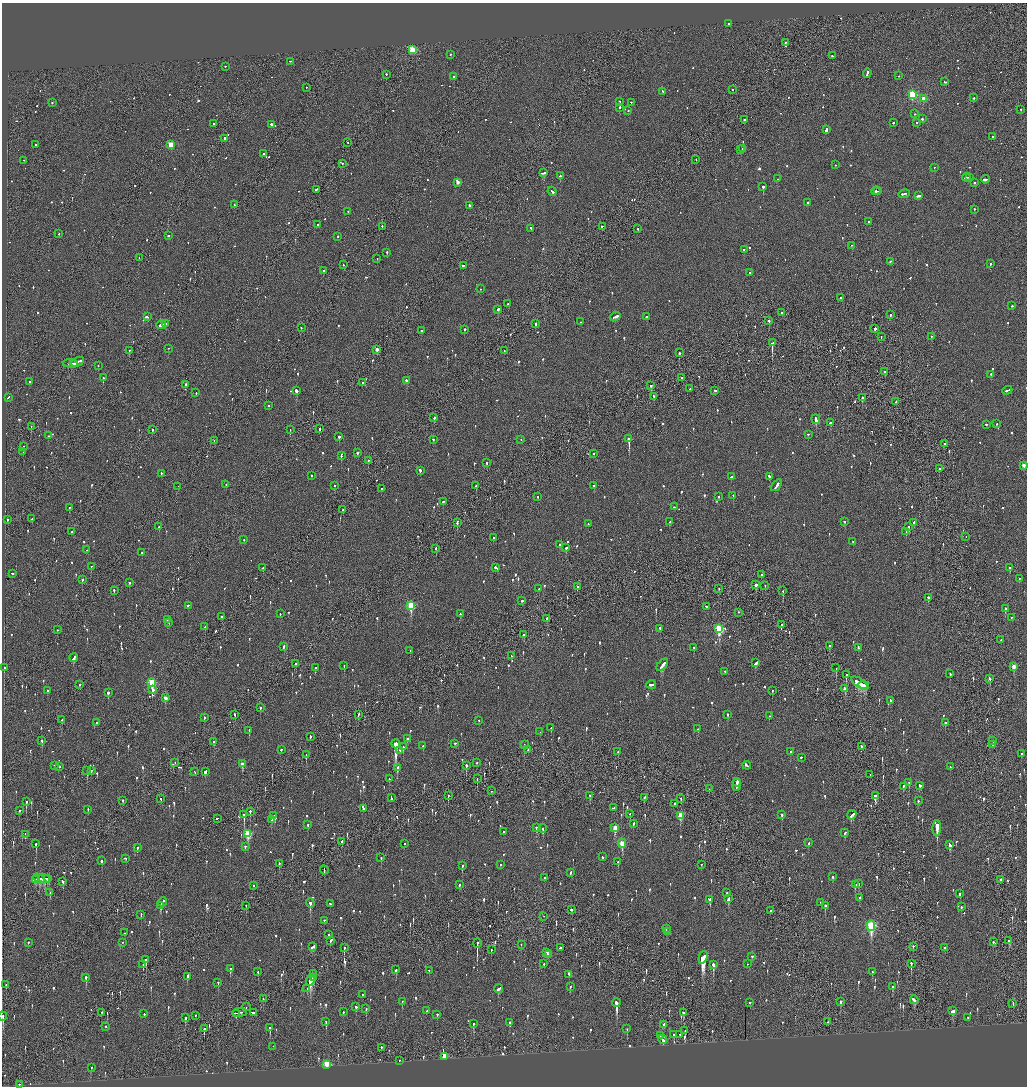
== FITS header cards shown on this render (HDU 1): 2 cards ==
NAXIS1  =                 2050
NAXIS2  =                 2168

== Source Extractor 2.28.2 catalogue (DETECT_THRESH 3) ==
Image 2050 x 2168 px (HDU 1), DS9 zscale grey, zoomed out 1/2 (1 PNG px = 2 x 2 image px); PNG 1029 x 1088 px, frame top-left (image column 2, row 2168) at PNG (2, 3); each listed source drawn as its Kron ellipse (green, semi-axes under 4 px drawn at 4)
Background -0.118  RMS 0.076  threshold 0.227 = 3 sigma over >= 5 px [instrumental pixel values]
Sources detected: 1309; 38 cannot appear on this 1/2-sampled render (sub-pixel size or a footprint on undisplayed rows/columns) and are neither listed nor drawn; of the other 1271, the 500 brightest by FLUX_AUTO listed and drawn (771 fainter detections omitted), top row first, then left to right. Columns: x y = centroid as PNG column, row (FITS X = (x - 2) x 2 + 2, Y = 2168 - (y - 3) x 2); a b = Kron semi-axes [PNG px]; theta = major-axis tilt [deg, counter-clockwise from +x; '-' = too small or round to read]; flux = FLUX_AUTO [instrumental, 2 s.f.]
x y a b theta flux
729 24 2 2 - 250
785 43 2 2 - 50
412 50 3 3 - 830
450 55 2 2 - 82
832 56 2 2 - 76
290 62 2 2 - 54
226 67 2 2 - 69
867 74 5 2 - 150
386 75 2 2 - 210
898 76 2 2 - 71
454 77 2 2 - 140
945 82 3 2 - 95
306 88 2 2 - 48
733 90 2 1 - 75
663 92 3 2 - 110
912 95 3 3 - 1200
974 98 2 2 - 110
924 99 3 3 - 290
619 102 2 2 - 73
52 103 2 2 - 60
631 103 2 2 - 50
620 108 3 2 - 160
1021 110 2 2 - 79
628 111 2 2 - 94
915 114 2 1 - 83
922 119 3 2 - 110
744 120 2 2 - 270
893 123 2 2 - 110
917 123 2 2 - 64
214 124 2 2 - 89
271 125 2 2 - 330
826 130 3 2 - 300
993 137 2 2 - 68
225 139 2 2 - 510
348 143 2 1 - 59
36 145 2 2 - 180
171 145 3 3 - 470
743 149 3 2 - 56
741 150 2 2 - 67
264 154 2 2 - 160
696 160 2 1 - 73
24 161 2 2 - 73
343 164 2 2 - 98
835 165 2 2 - 53
934 168 2 2 - 120
544 173 4 2 - 330
560 176 2 2 - 130
966 178 4 2 - 250
969 178 2 2 - 110
777 179 2 2 - 60
985 180 4 2 - 250
458 183 2 2 - 96
975 183 2 2 - 58
763 187 2 2 - 660
316 190 3 2 - 120
876 191 4 2 - 320
878 191 3 2 - 190
552 192 5 2 - 150
904 194 6 2 9 160
919 196 4 2 - 340
808 203 2 2 - 100
234 205 2 1 - 55
469 206 3 2 - 110
974 210 2 2 - 140
348 212 2 2 - 70
869 222 2 2 - 130
317 225 2 2 - 190
382 227 2 2 - 63
602 227 2 2 - 77
531 229 2 2 - 60
638 229 2 2 - 84
59 234 2 2 - 50
168 236 2 2 - 72
338 237 2 2 - 180
851 246 2 2 - 76
744 250 2 2 - 92
387 253 2 2 - 230
139 258 2 1 - 91
377 259 2 1 - 48
890 262 3 2 - 84
990 264 2 2 - 110
343 265 2 2 - 53
463 266 3 2 - 92
323 271 2 2 - 110
749 273 2 2 - 53
480 289 2 2 - 96
840 298 2 2 - 88
508 304 2 2 - 56
1012 306 2 2 - 63
497 310 3 2 - 390
782 313 2 2 - 130
890 315 2 2 - 140
147 317 3 2 - 200
615 317 5 2 - 230
647 317 2 2 - 140
769 321 2 2 - 380
580 322 2 2 - 52
165 324 3 1 - 110
536 324 2 2 - 130
161 325 5 2 - 240
301 328 2 2 - 52
875 329 3 2 - 360
464 330 2 2 - 450
421 331 2 2 - 84
881 337 2 1 - 93
931 337 2 2 - 57
772 343 3 2 - 3000
168 349 2 1 - 59
377 350 2 2 - 120
129 351 2 1 - 61
504 351 2 1 - 53
679 353 2 2 - 320
78 362 7 2 25 360
70 364 7 2 -5 230
73 364 4 2 - 230
98 366 2 1 - 110
885 372 2 2 - 120
991 375 2 2 - 76
103 378 2 2 - 88
682 378 2 1 - 57
407 381 3 2 - 300
29 382 3 2 - 120
362 383 3 2 - 220
185 385 2 2 - 170
651 386 2 2 - 410
689 389 2 1 - 51
296 391 3 2 - 530
715 391 3 2 - 64
1007 391 5 2 - 160
196 393 2 2 - 48
654 397 2 2 - 67
8 398 3 2 - 91
862 398 2 2 - 300
896 402 2 2 - 66
269 406 2 2 - 51
434 418 2 2 - 81
816 420 5 2 - 650
830 423 2 2 - 64
997 424 2 2 - 52
986 425 2 2 - 230
31 427 2 1 - 60
320 429 2 2 - 120
152 430 2 2 - 87
290 430 2 1 - 49
808 435 2 2 - 63
48 436 2 2 - 80
339 437 2 2 - 160
629 439 2 2 - 4100
433 440 2 2 - 58
521 440 2 1 - 140
214 441 2 1 - 77
945 444 2 2 - 75
23 447 2 1 - 74
23 452 2 1 - 90
358 453 2 2 - 1400
594 454 2 2 - 53
341 456 2 2 - 55
368 461 2 2 - 98
487 463 2 2 - 70
1024 466 3 2 - 120
939 469 2 2 - 140
420 471 3 2 - 140
161 474 2 2 - 61
312 476 2 2 - 54
731 477 2 2 - 61
769 477 2 2 - 69
226 485 2 2 - 66
334 486 2 2 - 53
476 486 2 2 - 160
594 486 2 2 - 73
776 486 7 2 53 270
178 487 2 1 - 64
381 489 2 1 - 120
733 496 2 2 - 63
538 497 2 2 - 51
718 497 2 2 - 49
443 502 2 2 - 170
674 507 2 2 - 51
69 508 2 2 - 64
343 510 2 1 - 100
32 519 2 2 - 56
8 520 2 2 - 86
670 522 2 2 - 53
844 522 2 2 - 66
457 523 3 1 - 190
914 523 3 2 - 73
588 524 2 2 - 53
159 527 2 2 - 100
908 527 4 2 - 160
72 532 3 2 - 79
906 532 3 2 - 110
966 537 2 1 - 230
493 538 2 2 - 84
244 540 2 2 - 63
853 542 2 2 - 48
559 545 2 2 - 49
566 548 2 2 - 130
436 549 2 2 - 64
87 550 3 2 - 110
142 553 2 2 - 77
91 567 2 2 - 49
263 568 2 2 - 200
495 568 2 2 - 350
1010 568 3 2 - 97
12 574 2 2 - 89
762 575 2 1 - 200
1019 579 2 2 - 82
82 580 2 2 - 100
129 583 2 2 - 110
756 585 3 2 - 220
765 586 2 2 - 49
577 587 2 2 - 95
539 589 2 2 - 370
719 589 3 1 - 65
114 591 2 2 - 100
783 591 2 2 - 68
928 598 3 2 - 130
522 601 2 2 - 73
188 606 3 2 - 60
411 606 4 3 - 850
706 607 4 2 - 160
1005 609 2 2 - 150
738 613 2 2 - 110
280 614 2 2 - 64
460 614 2 2 - 100
222 617 2 2 - 170
1012 618 2 2 - 59
547 619 2 2 - 170
167 620 2 2 - 190
169 623 2 2 - 65
781 625 3 2 - 86
205 627 2 2 - 77
660 629 2 2 - 89
719 629 4 3 - 1200
57 630 2 1 - 52
523 635 2 2 - 51
1001 640 2 2 - 85
829 646 2 2 - 96
284 647 3 2 - 87
694 648 2 2 - 60
858 648 4 2 - 58
410 651 2 1 - 77
511 656 2 2 - 80
74 658 4 2 - 140
756 663 4 2 - 200
296 664 2 2 - 180
662 665 7 2 50 250
344 666 3 1 - 53
1014 667 4 2 - 200
4 668 2 2 - 60
315 668 2 2 - 61
836 668 2 2 - 110
725 672 2 2 - 85
950 674 2 2 - 51
846 675 2 2 - 190
990 679 3 2 - 180
152 683 3 3 - 930
859 683 9 2 -32 1200
80 685 2 1 - 54
651 685 5 2 - 150
864 686 5 3 - 840
845 689 3 2 - 190
153 690 2 2 - 330
47 691 2 2 - 330
772 691 2 2 - 68
108 693 2 2 - 270
165 698 3 2 - 140
890 701 3 2 - 170
260 708 2 2 - 140
235 715 3 2 - 79
358 715 3 2 - 81
728 715 2 2 - 93
769 716 2 2 - 100
204 718 3 2 - 76
62 720 2 2 - 69
479 721 2 2 - 57
96 723 2 2 - 90
945 723 2 2 - 78
551 728 2 2 - 100
698 729 2 2 - 48
249 731 2 2 - 110
540 732 2 1 - 110
310 737 3 2 - 77
407 739 3 2 - 85
42 741 3 2 - 160
993 741 2 1 - 53
214 742 3 2 - 61
396 744 4 3 - 5900
455 744 2 2 - 65
524 745 3 2 - 230
993 745 2 2 - 87
423 746 2 2 - 73
403 747 2 2 - 280
861 747 2 2 - 62
281 750 2 2 - 140
528 750 2 1 - 48
400 751 2 2 - 250
618 752 2 2 - 49
791 752 2 2 - 100
1021 754 2 2 - 210
306 755 2 1 - 100
801 758 2 2 - 89
175 763 2 1 - 82
477 763 2 2 - 48
242 764 3 2 - 150
55 766 2 2 - 110
466 766 2 2 - 250
747 766 4 2 - 200
60 767 2 2 - 49
950 767 2 2 - 77
398 768 3 2 - 160
87 771 3 1 - 130
91 771 3 2 - 48
195 772 2 2 - 66
205 772 3 2 - 98
870 775 2 1 - 55
389 779 2 2 - 55
477 779 2 1 - 82
737 783 4 2 - 220
909 783 2 2 - 110
737 785 6 2 84 290
920 786 4 2 - 87
903 787 2 2 - 90
709 789 2 1 - 57
491 791 2 1 - 48
448 796 3 1 - 130
590 796 3 2 - 54
875 796 3 2 - 190
391 798 3 2 - 68
644 798 3 2 - 68
161 799 2 2 - 91
681 799 3 1 - 52
123 801 2 2 - 51
918 801 2 2 - 77
26 802 3 2 - 160
674 804 2 2 - 56
613 808 3 2 - 99
364 809 3 2 - 51
88 810 3 2 - 56
19 811 2 2 - 64
250 812 3 2 - 180
630 814 2 2 - 48
244 815 4 2 - 420
782 815 3 2 - 120
852 815 5 2 - 200
274 816 2 2 - 62
680 816 4 3 - 330
217 819 2 1 - 68
271 820 2 2 - 180
633 824 3 2 - 100
308 825 2 2 - 72
536 828 3 2 - 140
615 828 4 3 - 290
543 829 4 2 - 76
937 829 8 2 89 5000
503 832 2 2 - 110
845 833 3 2 - 69
248 834 4 3 - 770
25 835 2 2 - 60
342 842 3 1 - 270
808 843 2 2 - 150
36 844 3 2 - 380
404 844 2 2 - 70
622 844 4 3 - 380
950 845 4 2 - 430
245 847 3 2 - 90
137 848 2 2 - 82
602 857 2 2 - 61
381 858 2 2 - 70
125 859 3 2 - 61
101 861 2 2 - 130
618 862 2 2 - 87
279 864 2 2 - 79
500 865 2 2 - 75
701 865 2 1 - 49
462 866 3 2 - 100
324 870 4 1 - 130
570 873 4 2 - 110
832 877 3 2 - 49
48 878 4 1 - 120
544 878 2 2 - 56
39 879 6 3 -31 200
44 879 6 3 -20 190
35 880 4 3 - 140
1000 880 2 2 - 250
63 882 3 2 - 200
858 884 2 2 - 150
459 885 2 2 - 97
855 885 3 2 - 110
254 886 2 2 - 65
50 893 2 1 - 51
727 893 2 2 - 130
960 894 2 2 - 130
859 898 2 2 - 58
729 899 4 2 - 160
710 900 4 2 - 150
163 902 5 2 - 140
310 903 4 2 - 310
821 903 2 2 - 71
330 904 2 2 - 55
160 906 4 2 - 160
246 906 2 2 - 51
825 906 2 2 - 240
961 907 2 2 - 87
571 910 2 2 - 250
770 911 2 2 - 62
141 915 2 2 - 50
544 917 2 1 - 90
324 921 2 2 - 84
871 926 5 3 - 1700
666 929 2 2 - 94
667 932 2 2 - 290
124 933 2 2 - 63
328 935 2 2 - 48
330 941 3 2 - 110
1009 941 2 2 - 80
993 942 2 2 - 110
28 943 2 2 - 81
122 943 2 2 - 48
477 943 5 2 - 3100
521 945 2 2 - 51
313 947 4 2 - 180
913 947 2 2 - 66
344 948 3 1 - 95
560 948 3 2 - 200
945 948 2 2 - 73
491 950 2 2 - 56
547 953 4 2 - 430
548 955 2 1 - 110
752 957 2 2 - 55
703 958 6 4 74 3600
146 960 3 2 - 240
544 964 2 2 - 120
747 964 2 2 - 57
911 964 3 2 - 320
143 965 3 2 - 96
713 965 4 2 - 700
230 969 3 2 - 120
396 970 2 2 - 750
429 971 2 1 - 67
258 972 2 2 - 68
872 972 3 2 - 54
314 974 3 2 - 64
569 975 4 2 - 200
187 977 3 2 - 360
86 978 3 2 - 380
313 978 2 2 - 140
310 980 6 4 76 640
218 983 2 2 - 110
6 985 3 1 - 60
570 987 3 2 - 130
892 987 3 2 - 75
307 988 2 1 - 49
499 989 5 2 - 200
363 995 2 2 - 72
263 999 2 2 - 59
914 1000 4 2 - 240
402 1002 2 2 - 80
841 1002 3 2 - 250
616 1003 4 2 - 1700
750 1003 2 2 - 93
1013 1004 2 2 - 89
246 1007 2 1 - 50
356 1007 3 2 - 96
366 1009 3 2 - 130
426 1011 2 2 - 75
953 1011 4 3 - 110
343 1012 2 2 - 63
102 1013 2 2 - 86
240 1013 7 2 5 230
253 1013 4 2 - 180
683 1013 3 2 - 71
144 1014 2 2 - 67
236 1014 2 1 - 340
437 1015 3 2 - 64
195 1016 2 2 - 74
3 1017 4 2 - 130
185 1018 4 2 - 160
967 1018 2 2 - 50
326 1022 4 2 - 190
828 1022 2 1 - 69
510 1023 3 2 - 79
473 1024 3 2 - 120
664 1025 3 2 - 110
105 1027 2 2 - 170
270 1028 3 2 - 200
204 1029 3 2 - 160
627 1029 3 2 - 73
685 1031 2 1 - 89
674 1035 2 2 - 150
680 1035 2 2 - 83
660 1036 2 1 - 59
663 1040 4 2 - 240
273 1047 2 1 - 74
381 1048 2 2 - 61
444 1057 3 2 - 340
399 1061 2 2 - 64
327 1065 3 3 - 1000
91 1068 2 2 - 61
19 1085 2 2 - 170
At the frame edge (FLAGS 8, measured only in part): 1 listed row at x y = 3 1017
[771 fainter detections neither listed nor drawn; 38 sub-pixel or undisplayed-footprint detections neither listed nor drawn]